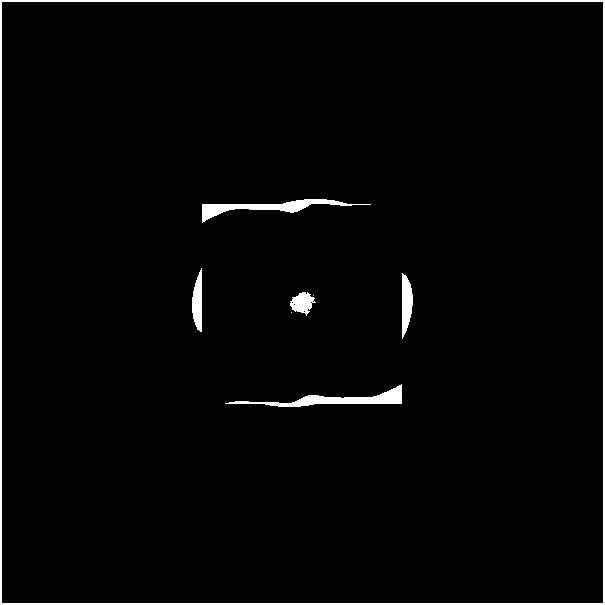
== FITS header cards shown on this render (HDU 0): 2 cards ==
NAXIS1  =                  601
NAXIS2  =                  601

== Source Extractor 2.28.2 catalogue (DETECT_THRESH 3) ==
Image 601 x 601 px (HDU 0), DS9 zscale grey, 1 PNG px = 1 image px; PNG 605 x 605 px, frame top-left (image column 1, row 601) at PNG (2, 2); no overlay
Background -2.80e-45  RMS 6.9e-37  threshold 2.08e-36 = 3 sigma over >= 5 px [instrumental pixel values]
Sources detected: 16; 14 with non-positive FLUX_AUTO (blend fragments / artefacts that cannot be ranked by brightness) are not listed; the other 2 listed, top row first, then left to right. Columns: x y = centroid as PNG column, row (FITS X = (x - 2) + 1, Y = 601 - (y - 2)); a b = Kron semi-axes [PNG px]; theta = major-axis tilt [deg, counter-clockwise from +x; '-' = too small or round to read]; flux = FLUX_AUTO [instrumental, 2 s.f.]
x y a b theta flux
302 303 17 14 23 1.4e+01
510 591 48 27 0 4.0e-13
At the frame edge (FLAGS 8, measured only in part): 1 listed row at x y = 510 591
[14 non-positive-flux detections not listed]